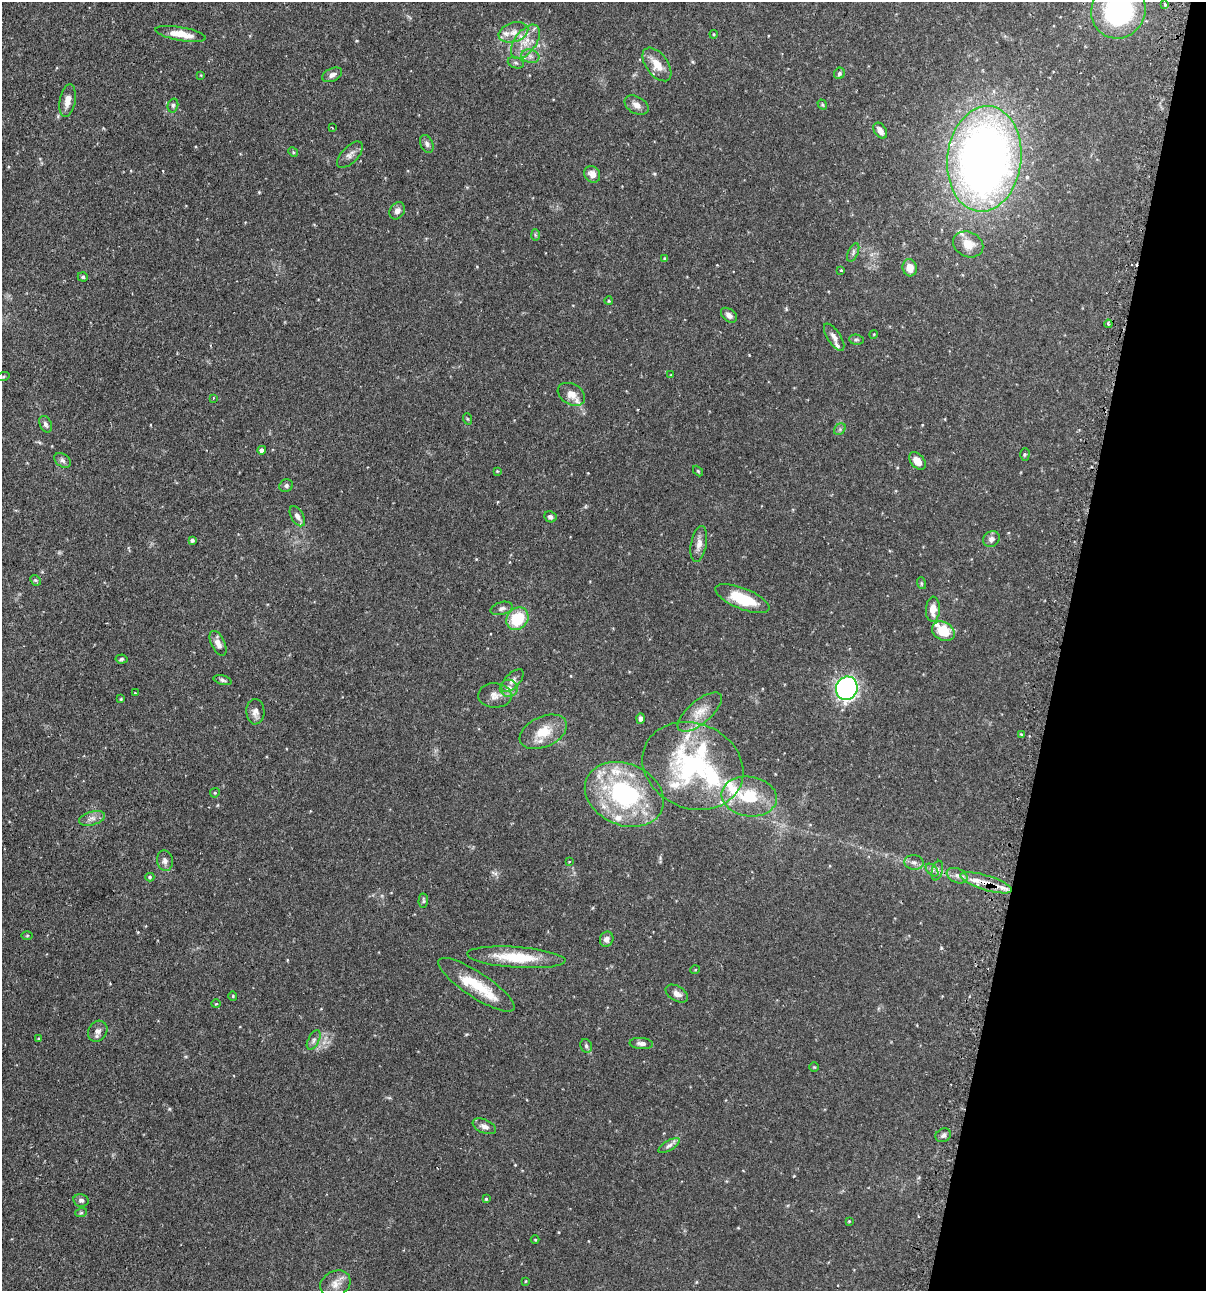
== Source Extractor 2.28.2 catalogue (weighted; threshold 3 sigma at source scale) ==
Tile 8 of 4 x 4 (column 4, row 2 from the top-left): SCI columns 3766-4969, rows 2614-3902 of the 5247 x 5227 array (HDU 1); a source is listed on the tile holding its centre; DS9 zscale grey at full resolution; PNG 1208 x 1293 px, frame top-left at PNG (2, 2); each listed source drawn as its Kron ellipse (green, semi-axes under 4 px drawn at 4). Shown black and unused: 12% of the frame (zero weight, under 2 of 3 exposures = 4% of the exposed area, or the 3 px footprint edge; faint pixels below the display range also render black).
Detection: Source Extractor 2.28.2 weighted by HDU 2 'WHT'; one run over the whole footprint, this tile lists its part. Background 0.115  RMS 0.0055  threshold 0.0248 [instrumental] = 3 sigma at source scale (4.5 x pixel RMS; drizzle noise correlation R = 1.50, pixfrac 1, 0.05/0.05 arcsec/px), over >= 5 px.
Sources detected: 131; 1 inside a brighter object's white glare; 2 cosmic-ray / hot-pixel residue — neither listed nor drawn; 13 inside a brighter listed object's ellipse — not listed separately; the other 115 listed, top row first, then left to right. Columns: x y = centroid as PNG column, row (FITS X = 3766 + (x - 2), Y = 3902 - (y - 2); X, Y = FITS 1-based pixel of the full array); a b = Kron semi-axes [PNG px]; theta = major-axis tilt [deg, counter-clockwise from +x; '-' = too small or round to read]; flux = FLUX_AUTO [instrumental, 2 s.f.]
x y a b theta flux
1165 4 3 3 - 1.9
1118 11 28 26 60 67
513 32 15 9 18 4.7
181 34 25 7 -10 8.3
714 34 4 4 - 0.48
525 42 19 11 54 8
530 56 9 6 -16 2.3
516 63 8 5 -19 1.1
657 64 19 11 -54 7.6
839 73 6 5 - 1.1
201 75 4 3 - 0.36
332 75 10 6 24 2.1
68 101 16 8 80 4.6
173 105 7 5 75 1
637 105 13 8 -29 3.1
822 105 5 4 - 0.59
332 128 3 2 - 0.48
880 131 9 5 -57 3.2
427 144 9 6 -67 1.6
293 152 5 4 - 0.61
350 155 16 8 46 2.9
984 159 53 37 84 400
592 174 9 7 -51 4
397 211 9 7 56 2.6
535 235 6 4 -88 0.72
968 244 16 12 -24 7.5
853 252 10 5 65 1.4
665 258 4 4 - 0.71
910 268 9 7 -75 5.3
841 270 3 2 - 0.68
83 277 5 4 - 0.96
609 301 4 3 - 0.55
729 315 9 6 -38 2.3
1108 324 4 3 - 0.75
874 334 4 3 - 0.41
834 337 15 6 -57 2.7
856 340 7 5 -7 0.98
671 375 3 2 - 0.38
3 377 6 4 19 0.68
571 394 15 10 -30 4.4
213 398 3 2 - 0.56
468 419 6 3 -70 0.56
46 424 9 6 -65 1.5
840 429 6 5 - 0.97
262 450 4 4 - 2.4
1025 454 6 4 89 0.81
63 460 9 6 -37 1.5
917 461 10 6 -49 5.5
497 471 4 4 - 0.46
698 471 6 4 -46 0.58
286 486 7 6 - 1.3
297 516 11 6 -61 2.4
550 517 6 5 - 1.3
991 539 8 7 - 2.2
192 540 4 3 - 1.1
699 544 18 8 79 3.8
35 580 6 4 -44 0.8
921 583 6 4 -72 0.71
742 599 29 10 -22 19
502 608 11 6 15 1.8
933 609 12 7 87 5.3
517 619 12 10 47 19
943 631 12 9 -30 13
218 643 13 7 -65 3.3
121 659 6 4 5 0.86
223 680 9 4 -16 1.1
512 681 14 7 47 2.4
509 688 9 8 - 3.5
847 688 12 10 71 130
135 693 3 3 - 0.53
495 695 17 12 -2 4.2
121 699 3 3 - 0.5
255 712 13 9 -89 3.2
700 712 27 11 40 8.2
641 718 5 4 - 1.7
543 732 25 15 25 12
1021 734 3 3 - 0.58
693 766 52 42 -23 79
215 793 5 4 - 0.71
624 794 41 30 -23 71
749 796 28 20 -8 21
92 818 13 6 15 2.8
165 861 10 8 -78 2.4
569 862 4 2 - 0.34
914 862 10 7 -8 2.2
932 870 8 4 -46 1.4
937 871 10 5 75 1.8
957 876 11 7 -23 2.5
150 877 4 4 - 0.75
986 883 27 7 -17 8.9
423 901 7 5 87 0.87
27 935 6 4 2 0.54
607 939 7 6 - 2.3
516 957 49 10 -4 20
695 970 5 3 - 0.4
476 985 45 12 -33 18
677 994 12 7 -31 2.8
233 996 4 4 - 0.55
216 1004 5 3 - 0.42
98 1031 11 9 55 2.6
39 1039 4 4 - 0.55
314 1040 10 5 62 1.7
641 1043 12 5 -5 2.2
586 1046 7 5 -68 1.1
814 1067 5 5 - 0.54
484 1126 12 6 -24 2.9
943 1135 8 6 26 1.7
669 1145 12 5 32 1.9
486 1199 4 4 - 0.65
81 1200 8 6 -12 1.5
81 1213 6 3 18 0.63
849 1221 4 4 - 0.48
535 1240 4 3 - 0.4
526 1281 4 2 - 0.37
335 1284 16 12 27 5.2
Overlapping masked pixels (flux is a lower limit): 1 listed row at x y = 986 883
Isophote crosses this tile's border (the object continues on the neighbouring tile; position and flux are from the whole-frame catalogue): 1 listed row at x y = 1118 11